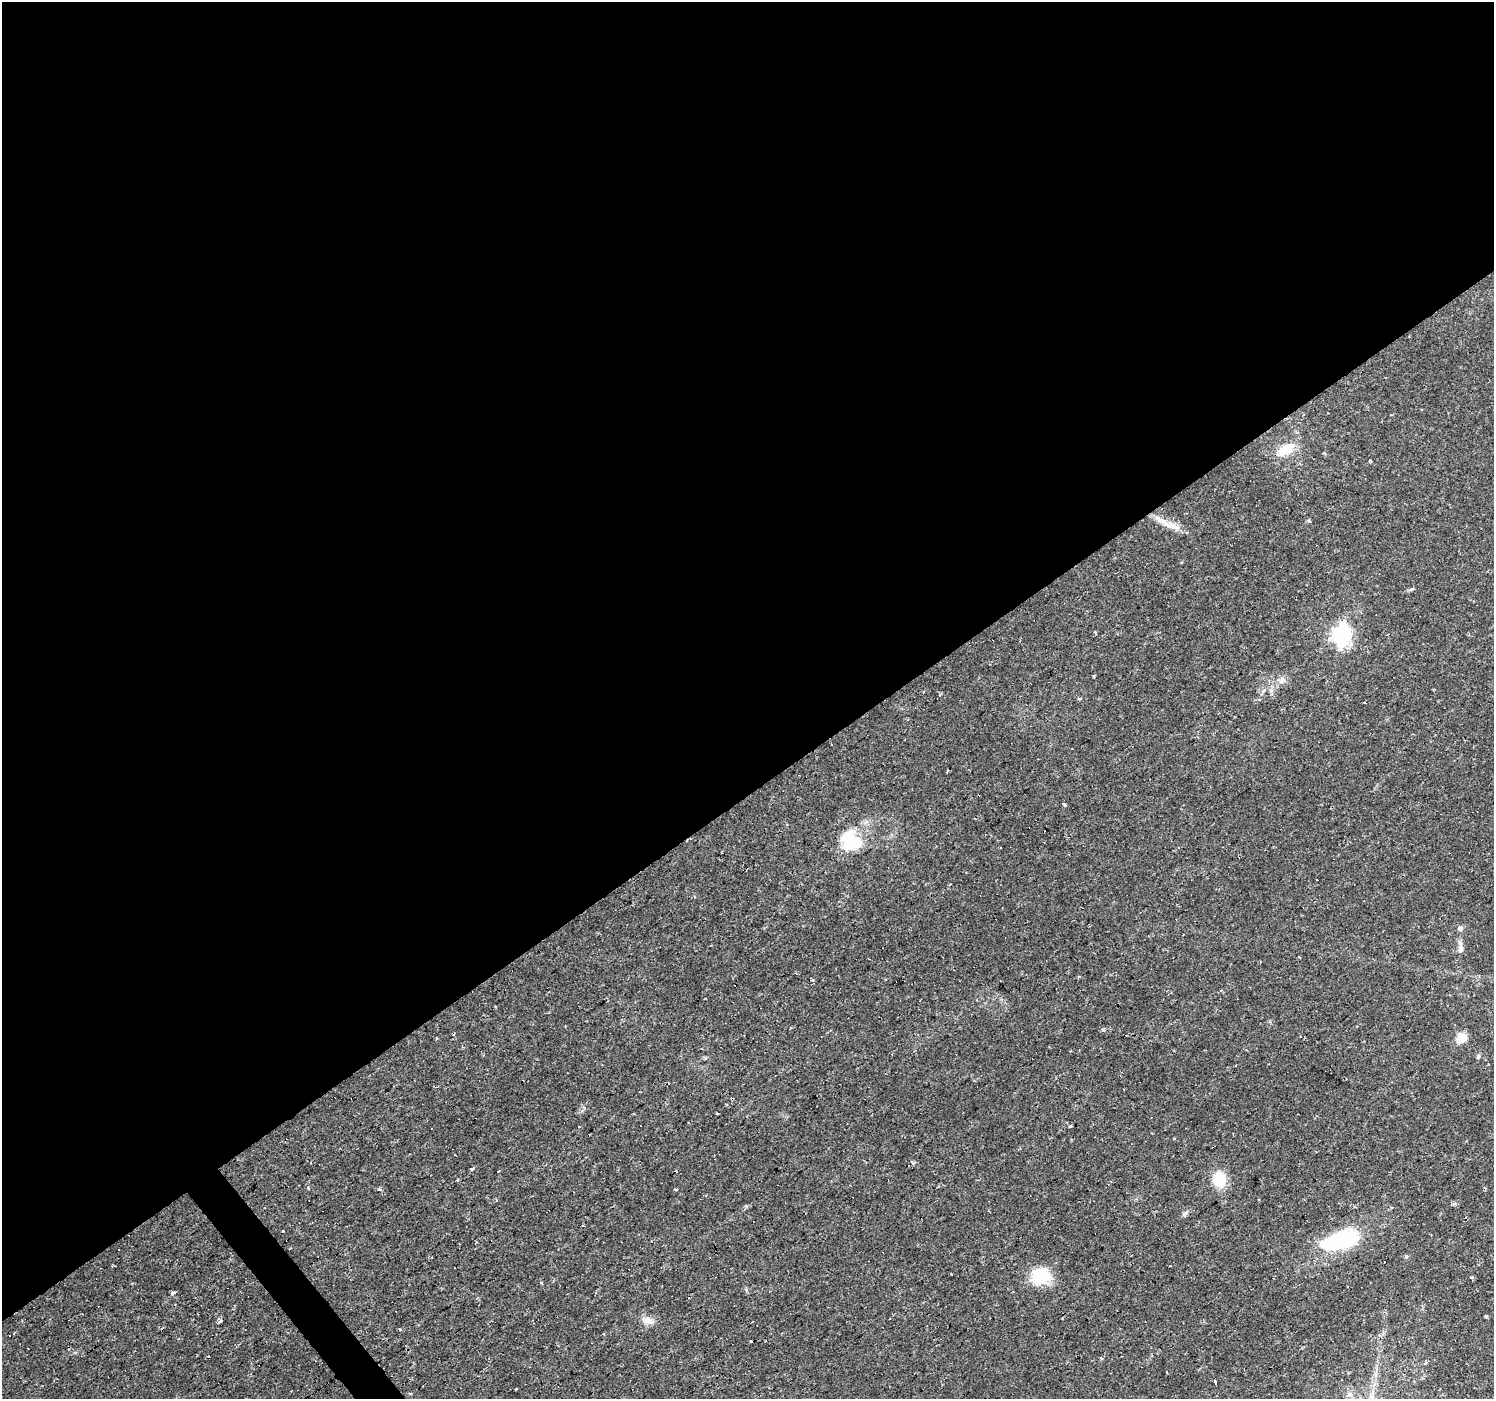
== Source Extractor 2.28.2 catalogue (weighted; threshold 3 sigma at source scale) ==
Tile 2 of 4 x 4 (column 2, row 1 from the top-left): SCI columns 1493-2984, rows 4321-5717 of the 5970 x 5910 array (HDU 1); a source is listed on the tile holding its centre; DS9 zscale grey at full resolution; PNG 1496 x 1401 px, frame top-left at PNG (2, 2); no overlay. Shown black and unused: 57% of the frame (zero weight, under 2 of 3 exposures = <1% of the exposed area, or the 3 px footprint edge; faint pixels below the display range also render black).
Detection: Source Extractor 2.28.2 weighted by HDU 2 'WHT'; one run over the whole footprint, this tile lists its part. Background 0.0195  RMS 0.0024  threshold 0.0108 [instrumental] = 3 sigma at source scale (4.5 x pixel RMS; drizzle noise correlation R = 1.50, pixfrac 1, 0.0396/0.0396 arcsec/px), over >= 5 px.
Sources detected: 59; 16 cosmic-ray / hot-pixel residue — not listed; the other 43 listed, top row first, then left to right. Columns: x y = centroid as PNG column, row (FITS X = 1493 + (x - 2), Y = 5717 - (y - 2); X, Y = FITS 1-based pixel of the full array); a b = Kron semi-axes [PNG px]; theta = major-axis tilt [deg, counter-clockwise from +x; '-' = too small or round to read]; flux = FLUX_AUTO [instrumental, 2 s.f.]
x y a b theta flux
1286 449 25 14 34 5.1
1370 461 3 3 - 0.28
1309 521 6 3 -18 0.25
1169 525 21 9 -7 2.7
1342 635 8 7 - 97
1094 676 3 2 - 0.27
1282 680 11 7 71 1.1
1263 690 4 4 - 0.93
1064 805 5 3 - 0.28
851 841 27 21 -26 11
1317 880 3 3 - 2.3
1460 928 7 6 - 0.7
1460 948 18 6 89 1.3
812 979 3 3 - 0.67
495 1006 3 2 - 0.39
453 1035 4 2 - 0.22
437 1038 3 3 - 0.44
1462 1038 14 12 -3 2.4
705 1058 4 4 - 0.35
1236 1065 2 2 - 0.24
717 1113 3 3 - 1.4
1071 1126 3 3 - 1.2
915 1162 5 3 - 0.29
472 1169 3 3 - 2.2
676 1171 3 2 - 0.27
458 1179 6 2 85 0.32
1219 1179 11 9 80 9.9
1259 1199 2 2 - 0.21
1185 1213 9 5 18 0.69
1341 1240 48 20 15 18
1406 1257 5 4 - 0.42
1040 1276 26 21 14 7.3
1471 1278 4 3 - 0.3
541 1283 3 3 - 0.96
172 1293 4 3 - 2.3
1486 1316 5 3 - 0.31
648 1320 19 8 -21 1.9
220 1321 4 3 - 2.4
1101 1358 6 3 -52 0.25
1425 1363 4 3 - 1
1167 1372 3 2 - 0.38
1215 1382 3 3 - 2.8
516 1389 3 2 - 0.24
Unlisted compact peaks at least as high as the median listed source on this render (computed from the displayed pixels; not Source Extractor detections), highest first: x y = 1103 1030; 1412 589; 1478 1057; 1454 1204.